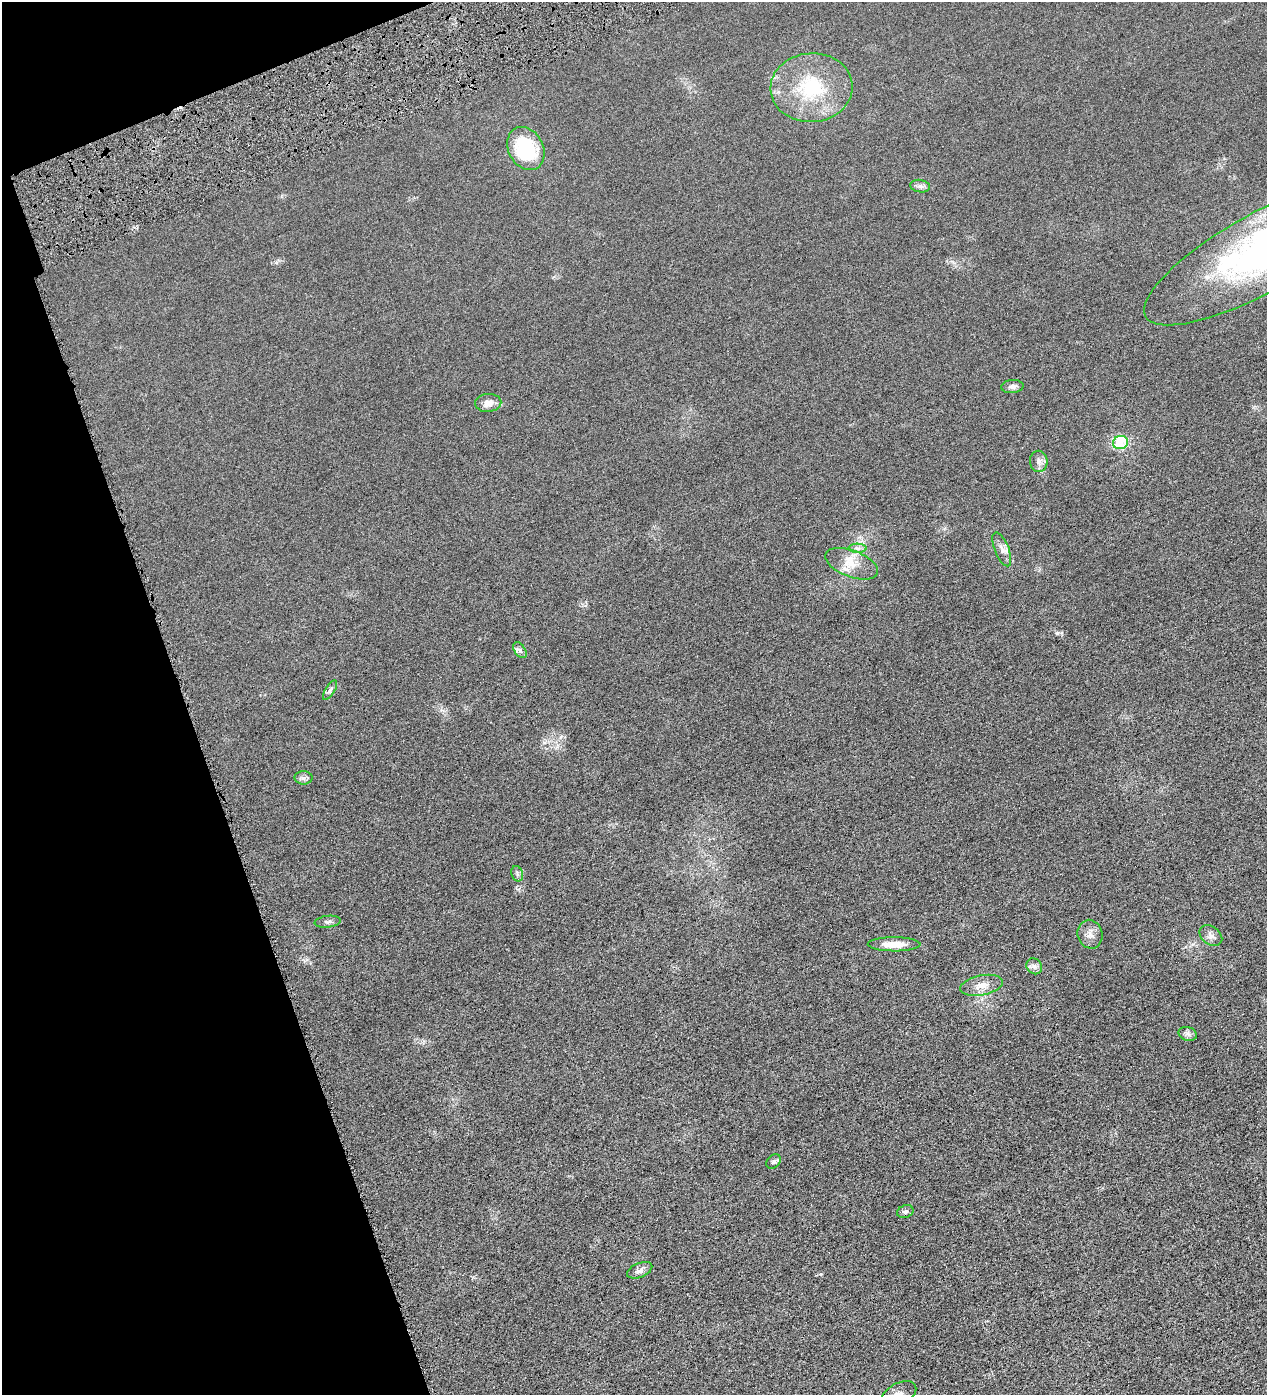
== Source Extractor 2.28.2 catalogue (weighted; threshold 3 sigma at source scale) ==
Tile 5 of 4 x 4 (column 1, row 2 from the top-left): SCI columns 162-1426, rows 2789-4181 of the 5513 x 5577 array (HDU 1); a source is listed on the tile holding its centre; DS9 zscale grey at full resolution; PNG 1269 x 1397 px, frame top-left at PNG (2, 2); each listed source drawn as its Kron ellipse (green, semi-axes under 4 px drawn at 4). Shown black and unused: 17% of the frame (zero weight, under 4 of 8 exposures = <1% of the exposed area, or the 3 px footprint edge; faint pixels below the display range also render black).
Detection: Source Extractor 2.28.2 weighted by HDU 2 'WHT'; one run over the whole footprint, this tile lists its part. Background 0.0133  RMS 0.0042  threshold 0.0173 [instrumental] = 3 sigma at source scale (4.09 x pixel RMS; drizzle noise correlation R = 1.36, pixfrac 0.8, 0.05/0.05 arcsec/px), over >= 5 px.
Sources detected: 30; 2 inside a brighter object's white glare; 1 cosmic-ray / hot-pixel residue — neither listed nor drawn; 1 inside a brighter listed object's ellipse — not listed separately; the other 26 listed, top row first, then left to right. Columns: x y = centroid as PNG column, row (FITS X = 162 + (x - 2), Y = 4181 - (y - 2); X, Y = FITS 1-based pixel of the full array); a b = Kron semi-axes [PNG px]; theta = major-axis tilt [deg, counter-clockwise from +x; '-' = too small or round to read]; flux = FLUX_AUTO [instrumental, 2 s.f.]
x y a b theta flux
811 88 41 34 4 27
526 149 23 17 -62 27
920 186 10 6 -10 1.3
1264 251 135 39 29 130
1012 386 11 6 5 1.3
488 403 13 9 4 2.8
1121 443 7 6 - 24
1039 461 10 9 - 1.9
858 548 9 4 0 1.3
1002 549 18 7 -68 2.4
852 564 28 13 -21 7
520 650 9 5 -53 1
330 690 11 4 59 1.1
304 778 9 6 -1 1.1
517 874 8 5 -71 0.91
328 922 13 6 7 1.2
1090 934 14 12 -75 2.7
1211 936 12 9 -36 1.9
894 944 26 7 -1 5.4
1034 966 8 7 - 1.4
982 985 21 10 12 3.9
1188 1034 9 6 -16 1.2
774 1161 8 6 44 0.94
905 1212 8 6 20 1
640 1270 13 7 22 2
899 1394 19 11 28 3.4
Isophote crosses this tile's border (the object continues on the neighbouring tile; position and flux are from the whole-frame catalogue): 2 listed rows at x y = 1264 251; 899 1394